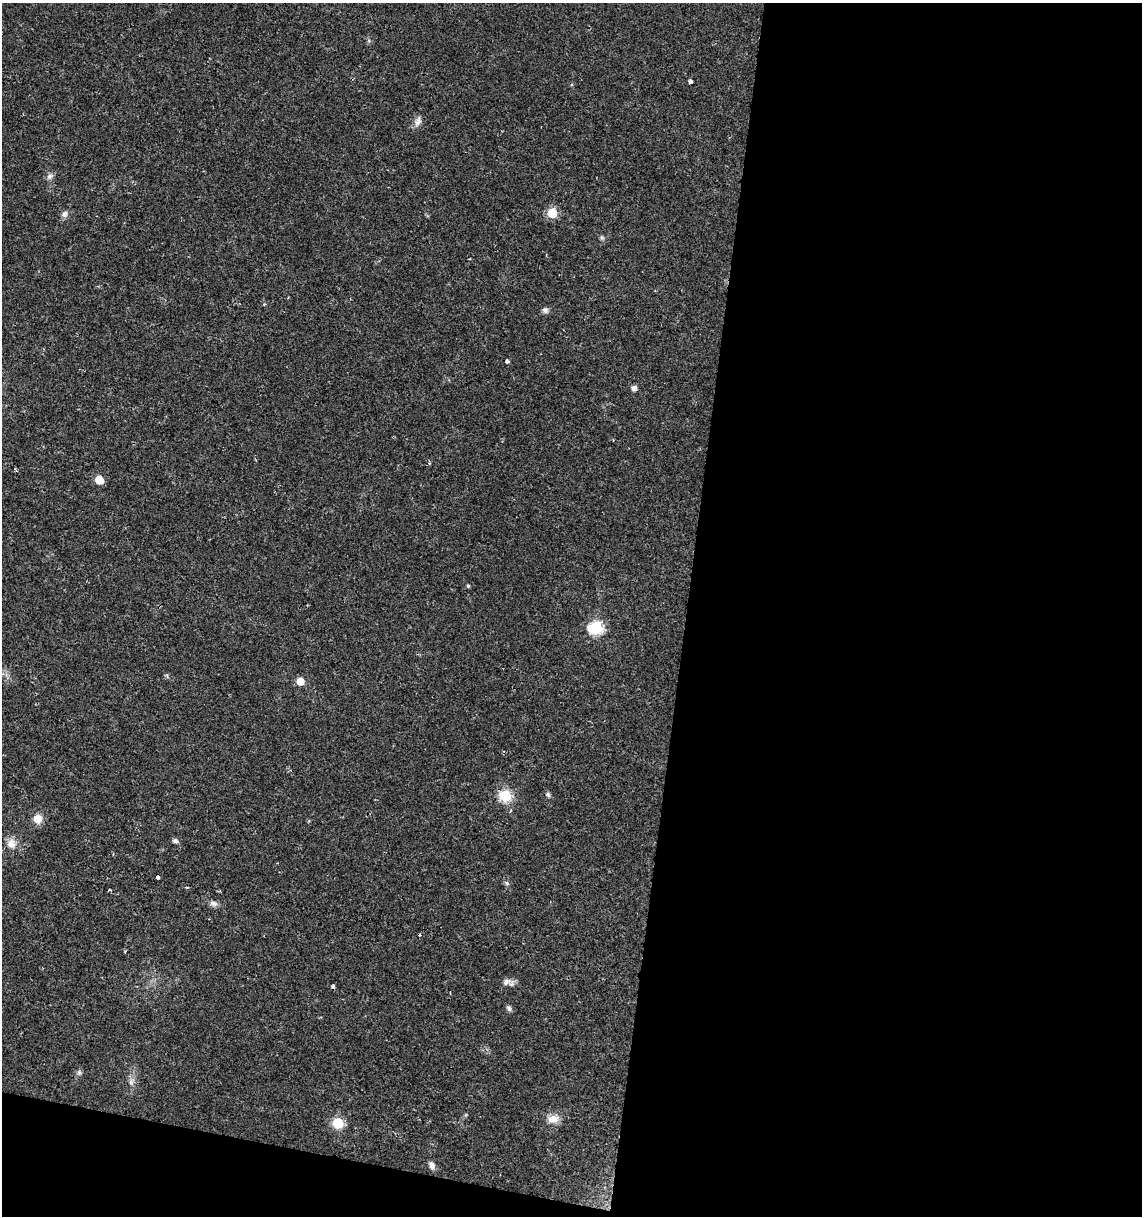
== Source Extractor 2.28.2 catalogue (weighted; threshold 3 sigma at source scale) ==
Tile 16 of 4 x 4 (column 4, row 4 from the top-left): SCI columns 3708-4847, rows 1-1214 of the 5073 x 4864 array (HDU 1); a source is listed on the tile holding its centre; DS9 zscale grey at full resolution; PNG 1144 x 1218 px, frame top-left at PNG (2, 3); no overlay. Shown black and unused: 43% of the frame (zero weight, under 2 of 3 exposures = <1% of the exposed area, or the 3 px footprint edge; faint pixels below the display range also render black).
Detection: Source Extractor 2.28.2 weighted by HDU 2 'WHT'; one run over the whole footprint, this tile lists its part. Background 0.0204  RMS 0.0027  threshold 0.0122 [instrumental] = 3 sigma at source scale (4.5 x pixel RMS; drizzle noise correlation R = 1.50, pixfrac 1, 0.0396/0.0396 arcsec/px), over >= 5 px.
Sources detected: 31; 2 cosmic-ray / hot-pixel residue — not listed; the other 29 listed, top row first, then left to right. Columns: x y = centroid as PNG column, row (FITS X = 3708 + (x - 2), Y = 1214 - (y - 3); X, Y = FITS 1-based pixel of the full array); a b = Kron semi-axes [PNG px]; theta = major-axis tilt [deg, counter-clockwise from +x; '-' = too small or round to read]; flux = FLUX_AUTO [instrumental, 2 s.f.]
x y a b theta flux
690 82 4 4 - 0.55
418 121 15 7 68 1.4
50 176 9 7 44 0.91
552 213 6 6 - 11
65 214 9 7 72 0.92
602 238 6 4 -19 0.42
264 304 3 3 - 0.26
545 310 7 7 - 0.81
507 361 4 3 - 1
634 388 5 5 - 1.3
99 480 6 5 - 6.6
468 586 4 4 - 0.29
596 628 7 6 - 36
300 681 5 5 - 3.9
548 794 8 5 -63 0.52
505 796 6 6 - 24
38 819 11 11 - 2.3
175 841 7 6 - 0.65
11 844 12 12 - 2.1
158 877 3 3 - 1.7
507 883 6 4 -71 0.42
110 890 4 2 - 0.29
214 903 10 7 -17 1
506 982 10 7 37 1.3
509 1008 8 6 -46 0.62
79 1073 7 5 -89 0.56
553 1119 16 10 6 2.5
338 1123 6 6 - 19
432 1165 9 6 -59 1.2